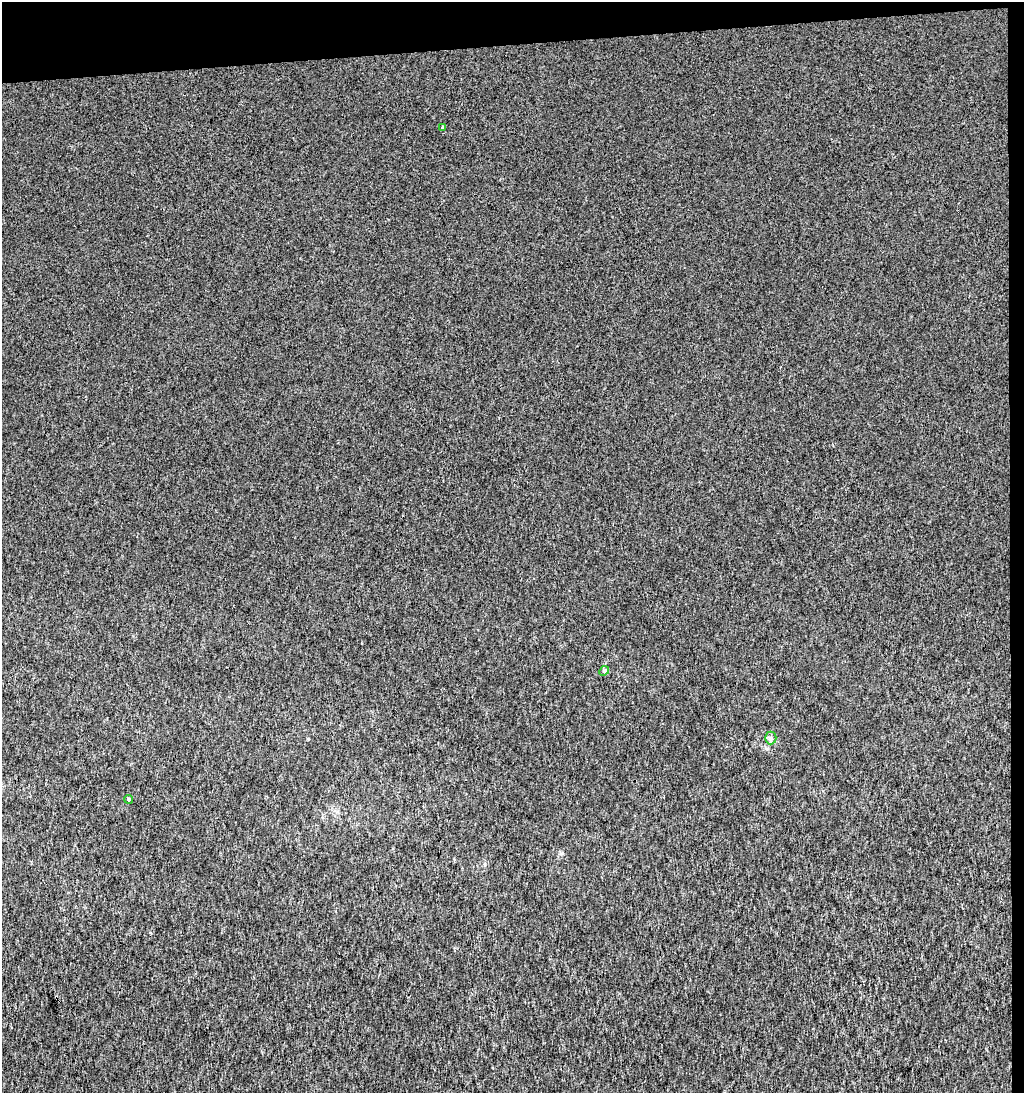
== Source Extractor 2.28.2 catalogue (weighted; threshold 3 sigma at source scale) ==
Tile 2 of 2 x 2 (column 2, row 1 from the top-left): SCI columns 1036-2057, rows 1092-2182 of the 2062 x 2182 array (HDU 1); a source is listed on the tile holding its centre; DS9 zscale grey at full resolution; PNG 1026 x 1095 px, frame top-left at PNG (2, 2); each listed source drawn as its Kron ellipse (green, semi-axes under 4 px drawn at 4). Shown black and unused: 5% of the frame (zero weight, under 3 of 4 exposures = <1% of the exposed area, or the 3 px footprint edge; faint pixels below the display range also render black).
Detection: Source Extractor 2.28.2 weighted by HDU 2 'WHT'; one run over the whole footprint, this tile lists its part. Background 0.00148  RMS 0.0052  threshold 0.0232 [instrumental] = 3 sigma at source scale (4.5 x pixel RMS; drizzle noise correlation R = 1.50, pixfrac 1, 0.0396/0.0396 arcsec/px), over >= 5 px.
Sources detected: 4; all 4 listed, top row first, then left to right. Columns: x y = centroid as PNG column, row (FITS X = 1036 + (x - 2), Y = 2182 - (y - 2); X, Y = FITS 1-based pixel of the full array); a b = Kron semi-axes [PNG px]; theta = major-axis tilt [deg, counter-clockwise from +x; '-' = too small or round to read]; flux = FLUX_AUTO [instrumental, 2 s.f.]
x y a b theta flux
442 127 3 2 - 0.75
604 671 5 4 - 0.67
771 738 6 6 - 1.2
128 799 4 4 - 0.92